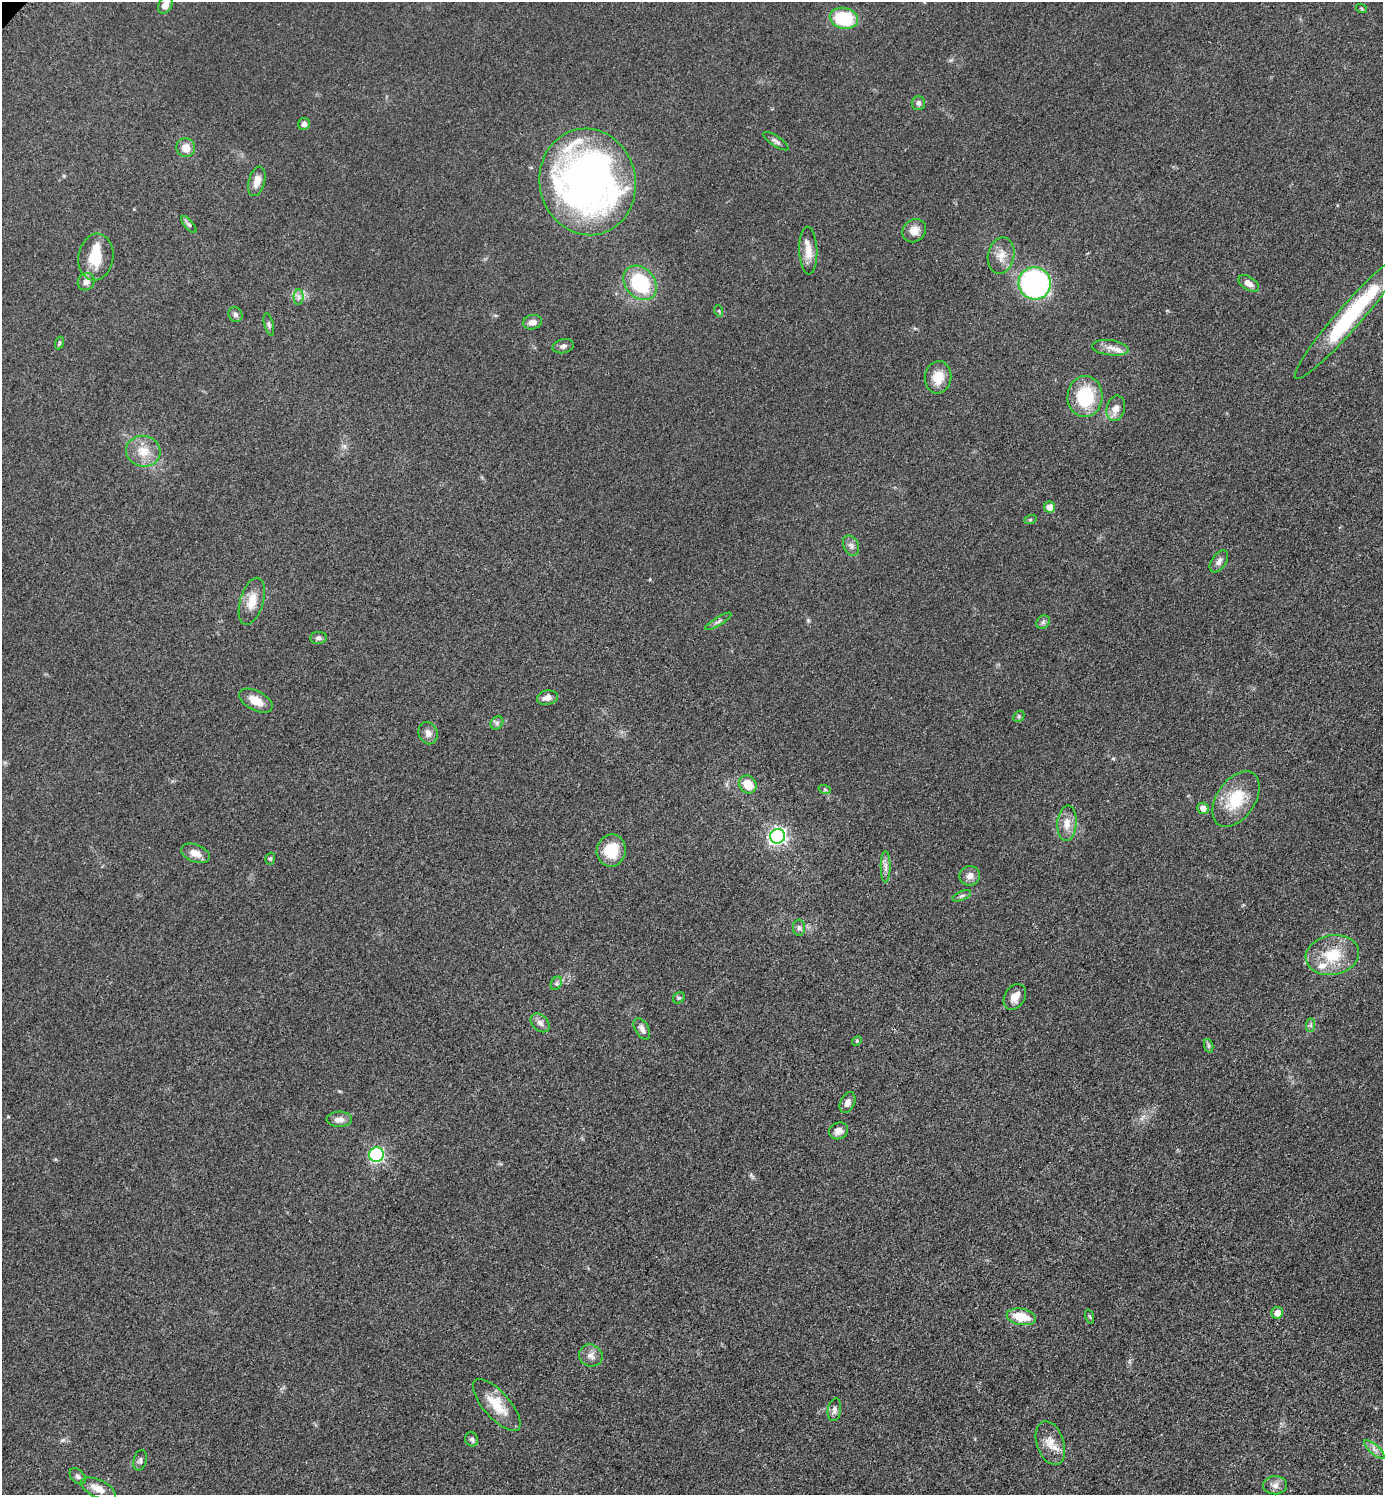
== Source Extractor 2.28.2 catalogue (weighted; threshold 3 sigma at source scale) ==
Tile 6 of 4 x 4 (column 2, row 2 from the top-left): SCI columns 1592-2972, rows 3005-4497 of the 6048 x 6047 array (HDU 1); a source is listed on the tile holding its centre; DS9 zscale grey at full resolution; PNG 1385 x 1497 px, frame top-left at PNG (2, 2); each listed source drawn as its Kron ellipse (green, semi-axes under 4 px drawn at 4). Shown black and unused: <1% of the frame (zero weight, under 3 of 5 exposures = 4% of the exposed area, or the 3 px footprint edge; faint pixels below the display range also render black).
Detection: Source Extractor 2.28.2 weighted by HDU 2 'WHT'; one run over the whole footprint, this tile lists its part. Background 0.0497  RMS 0.0055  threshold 0.0245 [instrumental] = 3 sigma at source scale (4.5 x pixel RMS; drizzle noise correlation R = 1.50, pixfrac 1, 0.05/0.05 arcsec/px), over >= 5 px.
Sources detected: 86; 2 inside a brighter object's white glare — neither listed nor drawn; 1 inside a brighter listed object's ellipse — not listed separately; the other 83 listed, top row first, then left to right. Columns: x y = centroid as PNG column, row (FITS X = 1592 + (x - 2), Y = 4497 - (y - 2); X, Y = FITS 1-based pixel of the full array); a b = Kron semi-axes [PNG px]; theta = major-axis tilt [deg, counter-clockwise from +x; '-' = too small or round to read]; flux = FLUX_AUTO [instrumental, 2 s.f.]
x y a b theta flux
165 5 9 6 58 4.1
1361 8 5 3 - 0.53
844 18 14 10 -13 31
918 103 7 7 - 1.8
304 124 6 5 - 2.6
776 141 14 5 -34 1.8
186 148 9 9 - 5.4
257 181 15 8 75 5
588 182 53 48 -78 300
189 225 11 4 -49 1.3
914 231 12 11 - 5.1
808 251 24 9 -88 7.1
1001 255 18 13 78 6.7
96 257 23 17 81 16
86 282 9 8 - 3.2
640 283 19 14 -49 37
1035 283 16 16 - 160
1249 283 11 6 -32 3.4
298 297 7 5 -89 1.6
719 311 6 3 -72 0.7
235 314 7 6 - 1.6
1349 317 81 12 49 60
532 322 9 7 14 3.7
269 324 11 4 -76 1.3
59 343 6 4 72 0.78
563 346 10 7 13 1.9
1110 348 18 7 -7 4.8
938 377 16 13 82 9.2
1085 396 20 17 88 28
1116 408 13 9 76 4.5
143 451 17 15 -15 9.7
1050 507 5 5 - 5.7
1030 520 6 4 19 0.71
851 546 11 7 -63 2.4
1219 561 12 7 56 2.7
252 601 24 11 74 8.4
718 621 15 4 31 1.8
1043 622 7 6 - 1.4
319 638 8 6 1 1.7
547 698 10 7 10 3.6
256 701 18 9 -27 6.8
1019 716 6 4 47 0.92
497 723 7 6 - 1.3
428 733 11 9 -68 3
748 784 9 8 - 10
825 790 6 4 -19 0.77
1236 799 31 19 56 21
1203 808 6 5 - 3.4
1067 823 18 9 86 6.1
778 836 7 7 - 160
611 851 16 14 80 16
195 853 15 8 -21 5.2
270 859 6 4 73 0.88
886 867 16 5 -90 2.7
970 876 10 10 - 3.6
962 896 10 4 23 1.3
799 928 8 6 90 1.6
1332 955 27 20 10 19
556 983 7 5 61 1.1
1015 997 14 10 58 5.3
679 998 6 5 - 0.89
540 1023 11 7 -44 2.5
1311 1025 7 4 89 1.1
642 1029 11 6 -60 2.6
857 1041 5 4 - 0.62
1209 1046 7 4 -71 0.97
848 1102 11 7 65 3
339 1119 12 7 1 3.4
838 1131 10 8 24 3.5
376 1155 7 7 - 81
1277 1313 6 5 - 4.1
1089 1316 7 3 -71 0.72
1021 1317 15 8 -10 13
591 1355 12 11 - 3.7
497 1405 33 13 -48 14
834 1410 11 6 80 2.1
472 1439 7 6 - 1.4
1050 1443 22 13 -71 8
1374 1449 13 4 -41 2.5
140 1460 10 6 73 1.6
78 1476 9 6 -44 1.8
1275 1485 12 9 1 3.2
98 1489 19 9 -25 6
Isophote crosses this tile's border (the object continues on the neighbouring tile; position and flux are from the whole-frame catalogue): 1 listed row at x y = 165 5